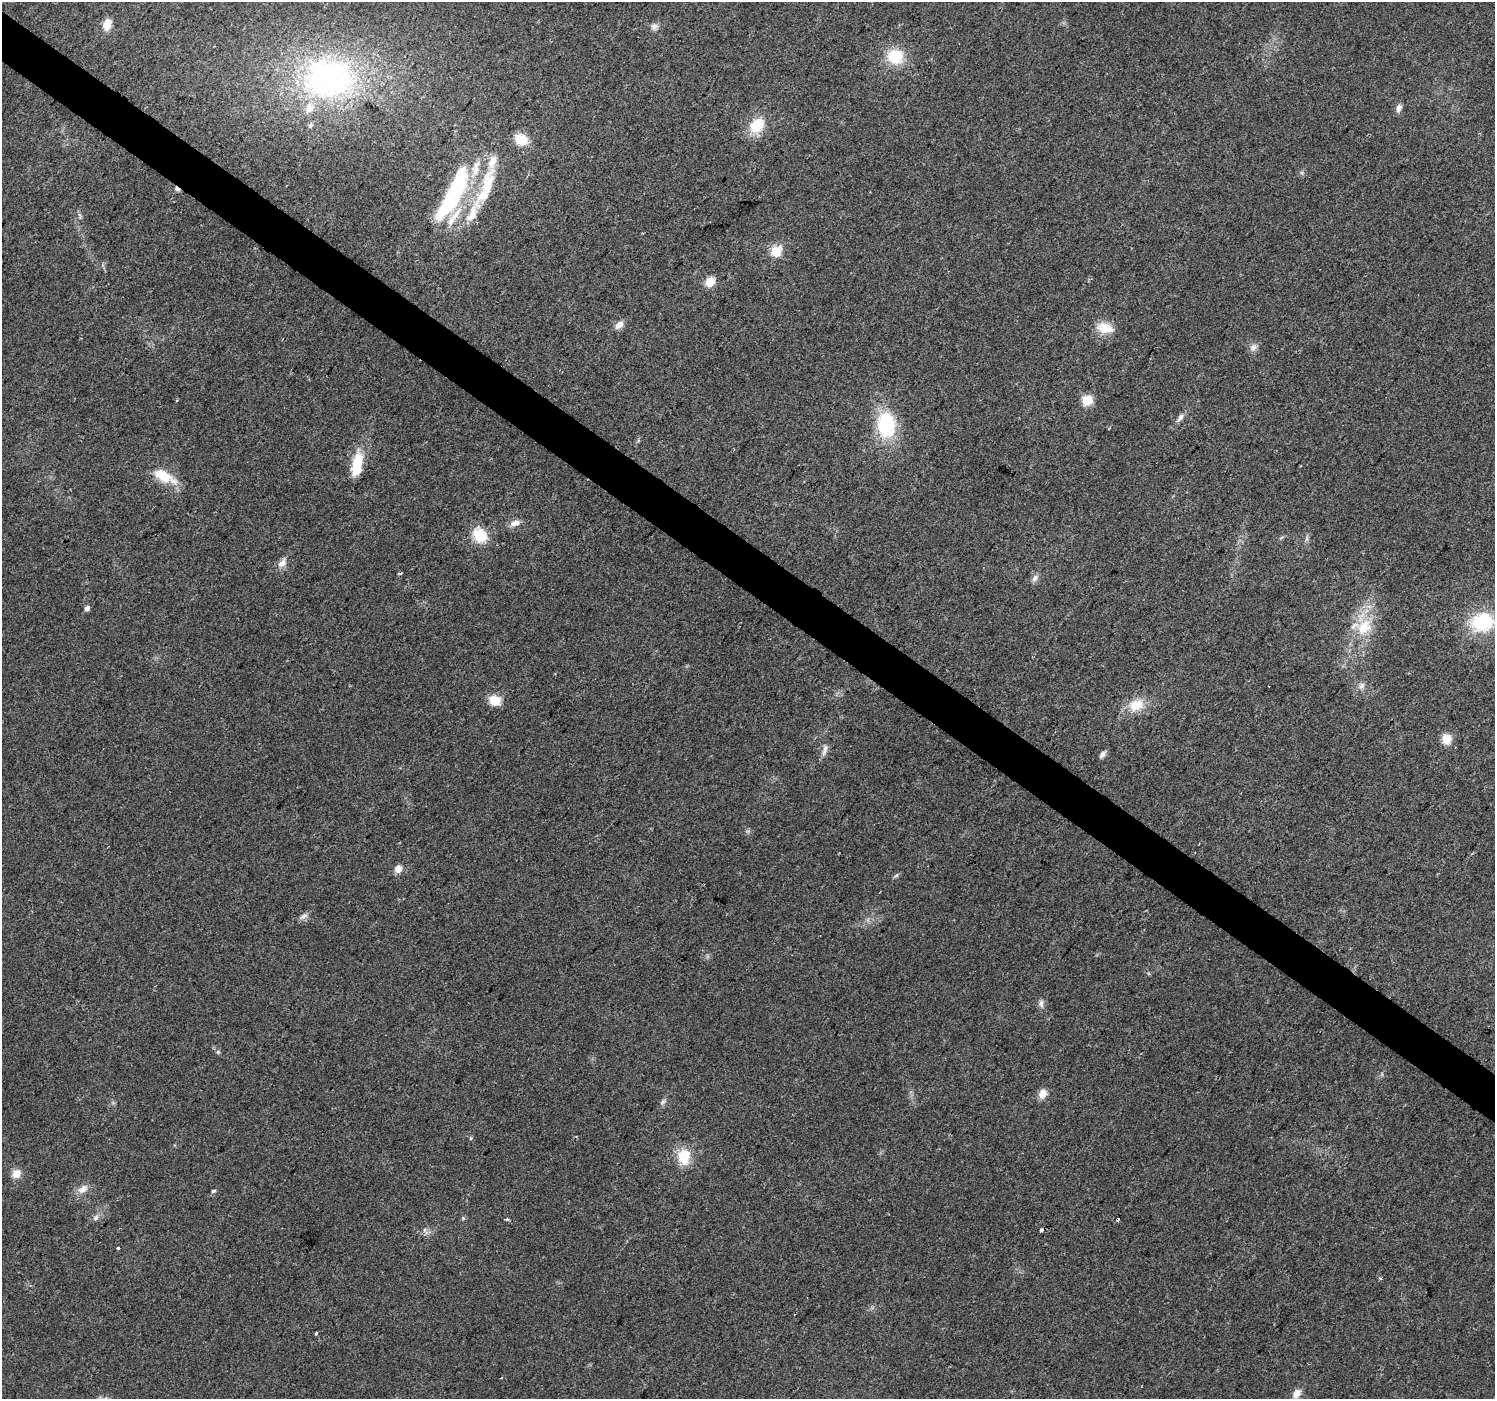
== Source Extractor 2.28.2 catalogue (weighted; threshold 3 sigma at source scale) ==
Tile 11 of 4 x 4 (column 3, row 3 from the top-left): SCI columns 2990-4482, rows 1643-3039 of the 5974 x 6013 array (HDU 1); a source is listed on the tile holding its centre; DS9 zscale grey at full resolution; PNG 1497 x 1401 px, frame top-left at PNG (2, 2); no overlay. Shown black and unused: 4% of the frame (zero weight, under 2 of 3 exposures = <1% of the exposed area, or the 3 px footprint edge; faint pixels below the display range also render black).
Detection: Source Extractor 2.28.2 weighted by HDU 2 'WHT'; one run over the whole footprint, this tile lists its part. Background 0.0326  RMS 0.0065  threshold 0.0291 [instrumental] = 3 sigma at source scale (4.5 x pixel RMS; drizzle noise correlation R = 1.50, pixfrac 1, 0.0396/0.0396 arcsec/px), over >= 5 px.
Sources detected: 67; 1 inside a brighter object's white glare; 4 cosmic-ray / hot-pixel residue — not listed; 8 inside a brighter listed object's ellipse — not listed separately; the other 54 listed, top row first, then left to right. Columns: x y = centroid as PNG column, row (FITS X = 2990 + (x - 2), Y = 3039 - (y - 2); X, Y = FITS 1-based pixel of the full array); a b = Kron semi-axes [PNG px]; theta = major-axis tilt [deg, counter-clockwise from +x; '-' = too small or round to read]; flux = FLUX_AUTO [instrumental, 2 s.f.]
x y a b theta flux
107 24 12 8 74 8.4
654 26 10 8 6 2.6
895 56 17 16 - 22
328 78 71 53 -1 190
1399 108 9 6 75 3.3
757 125 17 13 50 19
521 139 13 11 -25 13
489 182 43 20 79 28
457 183 45 20 72 61
177 189 7 4 -31 1.9
776 251 14 11 46 11
710 282 9 8 - 9.3
619 325 10 7 42 4.9
1105 328 23 13 -9 10
1253 348 10 8 48 3.1
177 400 3 3 - 0.66
1087 400 12 11 - 9.3
1180 417 11 6 54 2.9
886 425 24 17 -87 47
1109 428 3 3 - 0.53
357 465 32 12 81 19
164 476 28 11 -26 18
515 523 13 8 15 4.2
480 535 16 12 -50 18
282 563 14 8 53 4.5
1035 578 11 7 47 2.7
87 608 6 5 - 2.3
1482 622 28 22 11 38
1364 627 26 18 46 21
1362 686 10 7 46 2.7
495 700 12 10 -13 11
1136 705 20 14 25 14
1446 739 11 10 - 7.4
825 750 18 5 71 3.2
1102 754 9 6 50 2.5
398 869 7 6 - 6.3
896 875 7 4 44 1.1
303 916 14 6 31 2.7
1041 1004 12 7 -82 2.6
218 1052 5 5 - 0.87
1042 1094 12 9 63 5.5
663 1102 10 6 43 1.8
684 1157 17 14 -82 18
16 1173 10 9 - 6.2
83 1189 15 9 37 5.3
213 1191 6 4 17 0.97
96 1218 9 6 41 2.3
463 1218 5 5 - 0.8
506 1219 5 3 - 1.1
425 1231 12 4 -64 1.9
118 1248 3 3 - 1.4
1381 1279 4 3 - 0.78
316 1334 3 3 - 3.1
1297 1393 12 8 57 5.3
Overlapping masked pixels (flux is a lower limit): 1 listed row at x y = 177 189